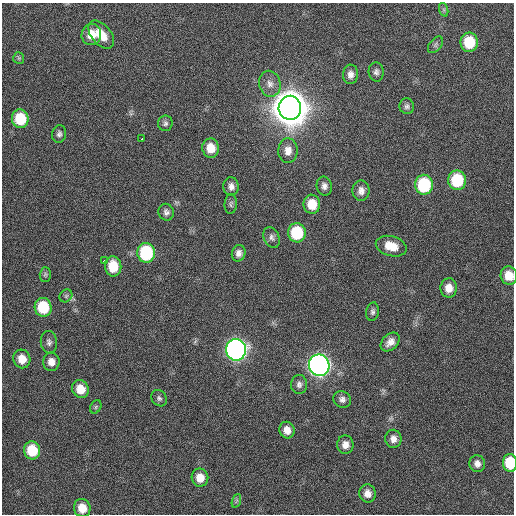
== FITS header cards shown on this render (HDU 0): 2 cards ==
NAXIS1  =                  512 / Axis length
NAXIS2  =                  512 / Axis length

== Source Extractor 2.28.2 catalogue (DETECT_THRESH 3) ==
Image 512 x 512 px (HDU 0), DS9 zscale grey, 1 PNG px = 1 image px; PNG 516 x 516 px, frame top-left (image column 1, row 512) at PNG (2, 3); each listed source drawn as its Kron ellipse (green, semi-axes under 4 px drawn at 4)
Background 133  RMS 12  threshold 34.5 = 3 sigma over >= 5 px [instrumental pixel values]
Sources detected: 59; all 59 listed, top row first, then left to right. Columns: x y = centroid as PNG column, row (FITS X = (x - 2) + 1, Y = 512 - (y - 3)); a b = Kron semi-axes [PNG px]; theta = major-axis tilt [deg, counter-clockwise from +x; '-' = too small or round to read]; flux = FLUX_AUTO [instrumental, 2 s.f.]
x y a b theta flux
444 10 7 4 -72 1.5e+03
101 34 16 9 -49 1.3e+04
91 35 10 10 - 1.1e+04
469 42 9 8 - 2.8e+04
435 45 9 6 51 2.1e+03
19 58 6 5 - 1.3e+03
376 72 9 7 -85 2.8e+03
350 74 10 7 88 4.4e+03
270 84 13 10 -77 6.1e+03
407 106 8 7 - 2.3e+03
290 108 12 11 - 3.1e+06
20 119 9 8 - 2.9e+04
165 123 8 7 - 2.2e+03
59 134 9 7 81 2.4e+03
142 139 3 3 - 8.2e+03
211 148 9 8 - 1.1e+04
288 151 12 9 89 6.6e+03
457 180 10 9 - 4.0e+04
424 185 10 9 - 5.7e+04
231 186 9 7 -87 3.9e+03
324 186 9 7 -77 3.5e+03
361 191 10 8 89 4.6e+03
231 204 10 6 85 1.9e+03
312 204 9 8 - 1.4e+04
166 212 8 7 - 3.0e+03
297 233 9 9 - 4.1e+04
272 237 11 7 -66 3.1e+03
391 246 16 10 -16 1.3e+04
146 253 10 9 - 6.2e+04
239 253 8 6 76 3.9e+03
104 261 4 3 - 3.4e+03
113 266 10 8 -81 1.9e+04
45 274 7 5 89 1.5e+03
509 276 9 8 - 1.2e+04
449 288 9 8 - 8.1e+03
66 296 7 5 45 1.7e+03
43 307 9 8 - 3.3e+04
373 312 9 6 80 2.4e+03
49 342 11 8 -85 3.0e+03
390 342 11 7 44 5.7e+03
236 350 11 10 - 4.8e+05
22 359 9 8 - 1.1e+04
51 362 9 8 - 6.1e+03
319 365 11 10 - 5.6e+05
299 384 9 8 - 3.1e+03
80 389 9 8 - 1.2e+04
159 398 9 7 -51 2.1e+03
342 399 9 8 - 3.4e+03
96 407 7 5 60 1.5e+03
287 430 8 7 - 6.4e+03
393 439 9 8 - 4.9e+03
345 445 9 8 - 5.9e+03
32 450 9 8 - 2.5e+04
510 463 9 7 -87 2.8e+04
477 464 8 8 - 4.4e+03
200 478 9 8 - 1.0e+04
367 493 9 8 - 5.9e+03
236 501 7 4 71 1.2e+03
82 508 9 8 - 1.2e+04
At the frame edge (FLAGS 8, measured only in part): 2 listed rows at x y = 509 276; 510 463